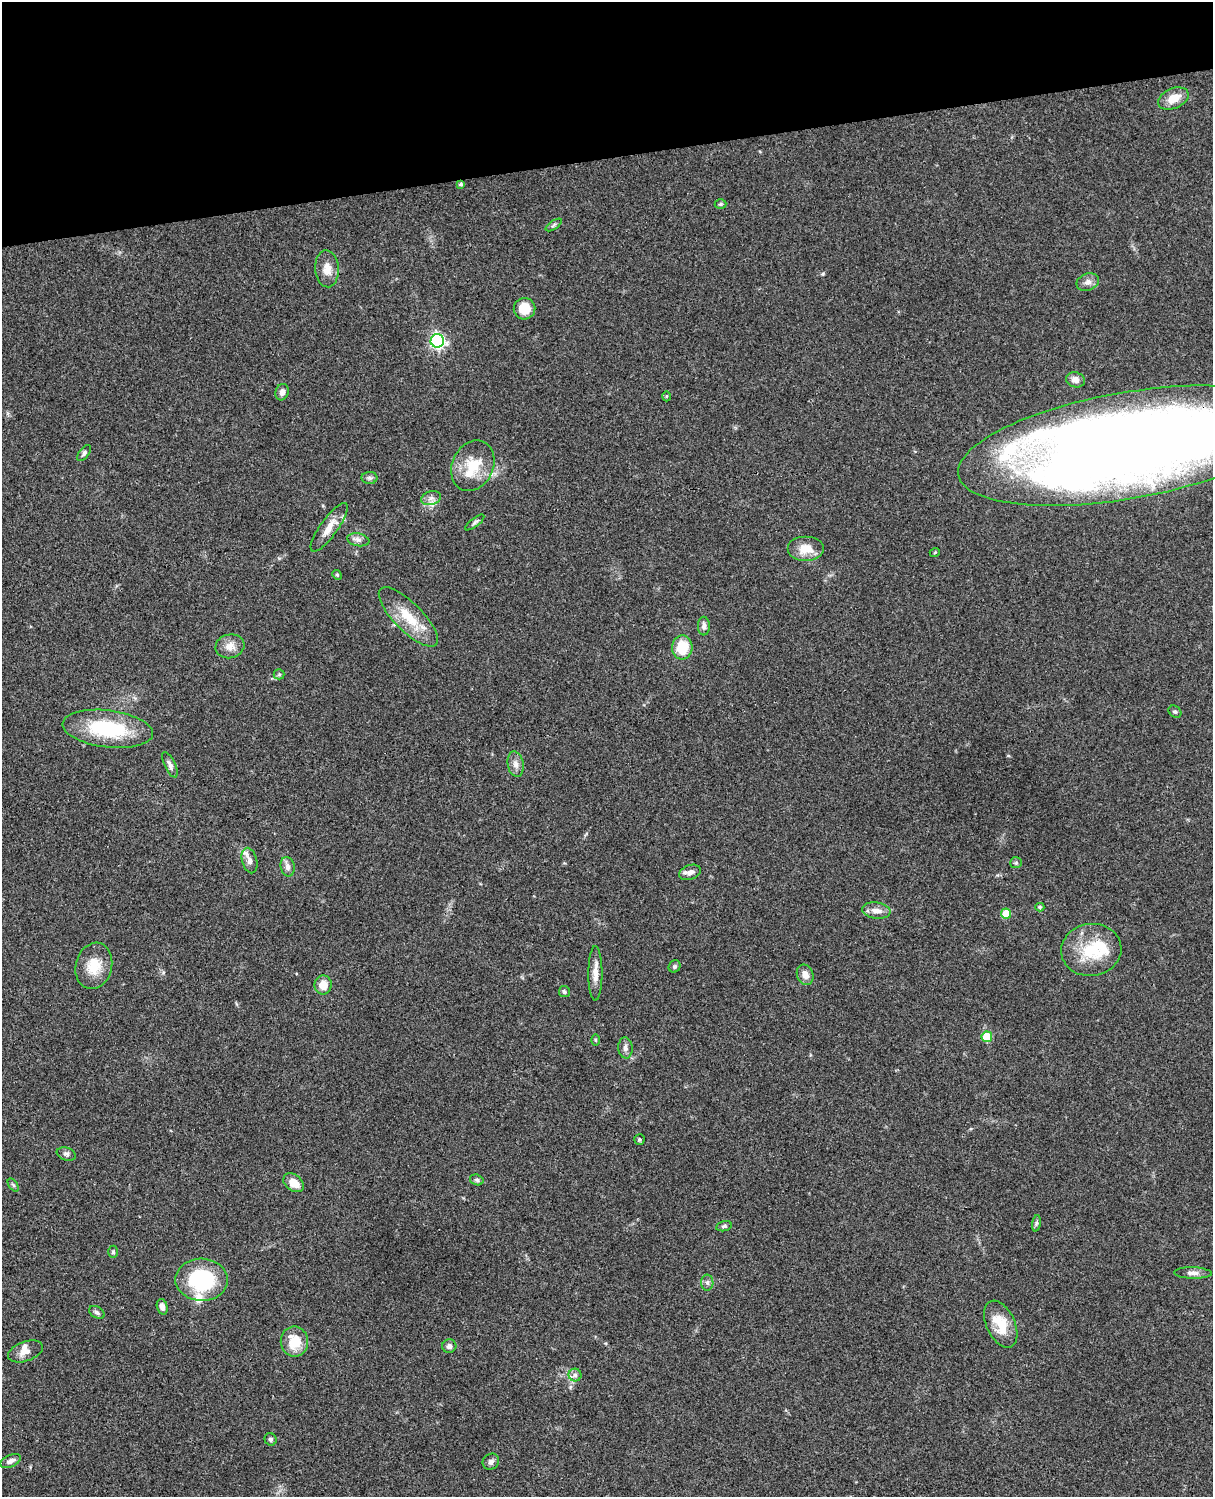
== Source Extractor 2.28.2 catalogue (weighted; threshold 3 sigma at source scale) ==
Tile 3 of 4 x 3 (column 3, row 1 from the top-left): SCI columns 2545-3755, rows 3266-4760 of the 5086 x 4923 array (HDU 1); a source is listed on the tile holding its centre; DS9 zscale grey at full resolution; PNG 1215 x 1499 px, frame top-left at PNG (2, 2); each listed source drawn as its Kron ellipse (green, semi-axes under 4 px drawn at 4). Shown black and unused: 10% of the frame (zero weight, under 3 of 4 exposures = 6% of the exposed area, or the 3 px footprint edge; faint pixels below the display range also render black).
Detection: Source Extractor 2.28.2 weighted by HDU 2 'WHT'; one run over the whole footprint, this tile lists its part. Background 0.0761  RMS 0.0059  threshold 0.0264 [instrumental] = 3 sigma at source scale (4.5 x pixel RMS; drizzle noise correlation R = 1.50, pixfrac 1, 0.05/0.05 arcsec/px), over >= 5 px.
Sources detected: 75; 1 inside a brighter object's white glare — neither listed nor drawn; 5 inside a brighter listed object's ellipse — not listed separately; the other 69 listed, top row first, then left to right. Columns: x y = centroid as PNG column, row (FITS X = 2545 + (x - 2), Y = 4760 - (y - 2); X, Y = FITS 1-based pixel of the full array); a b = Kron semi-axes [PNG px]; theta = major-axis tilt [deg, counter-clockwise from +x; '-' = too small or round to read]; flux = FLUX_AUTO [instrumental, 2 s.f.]
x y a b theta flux
1173 98 16 10 23 8.3
461 184 3 3 - 1.1
720 204 6 5 - 0.89
554 225 9 3 34 1
327 269 18 12 -86 6.6
1088 282 11 8 22 3.1
524 309 11 10 - 11
437 341 7 6 - 140
1075 380 9 7 -16 3.3
282 392 8 6 71 2.6
667 396 5 3 - 0.58
1126 446 171 53 10 1100
84 453 9 5 52 1.5
473 466 26 20 64 17
370 478 8 6 -1 1.5
431 498 10 7 16 2.7
475 522 11 4 37 1.3
329 527 29 8 54 8
358 540 11 6 -11 2.4
806 549 18 12 0 9.7
935 552 5 3 - 0.53
337 575 5 4 - 0.67
408 617 39 14 -45 18
704 626 9 6 -88 2.2
230 646 14 12 15 5.5
682 647 12 10 85 16
279 674 5 5 - 0.8
1175 712 7 5 -41 1.1
108 729 45 18 -7 42
516 764 13 8 -79 3.5
170 765 14 5 -64 2.1
250 861 13 7 -75 3
1016 863 6 5 - 1
288 867 10 7 -78 2.7
690 872 11 7 20 3.1
1040 907 4 4 - 0.82
876 911 14 8 -7 4.5
1006 913 5 5 - 13
1091 950 30 26 8 27
94 966 23 18 76 14
675 966 6 5 - 1.2
595 973 27 7 90 5.8
805 975 10 8 -68 4.2
323 985 9 8 - 6.5
564 992 5 5 - 1
987 1037 5 5 - 17
595 1040 6 4 -89 0.73
625 1048 10 7 -86 2.6
639 1139 5 5 - 0.94
66 1154 10 6 -19 1.7
477 1180 7 5 -17 1.2
294 1183 11 8 -38 6.9
13 1185 7 4 -53 0.89
1036 1223 8 4 82 1
724 1226 8 5 12 1.3
113 1252 6 5 - 0.93
1193 1273 18 5 -1 3.1
202 1280 26 21 -2 47
707 1283 8 6 -89 1.7
162 1307 8 5 -74 2.7
97 1312 8 5 -32 1.4
1001 1324 25 14 -65 15
294 1342 15 13 -82 13
449 1346 7 6 - 2.4
25 1351 18 9 20 4.8
575 1375 6 6 - 1.8
271 1439 6 6 - 1.4
10 1461 11 6 24 2.4
491 1462 9 7 38 2
Overlapping masked pixels (flux is a lower limit): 1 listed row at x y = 1126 446
Isophote crosses this tile's border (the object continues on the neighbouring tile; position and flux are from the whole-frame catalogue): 1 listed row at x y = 1126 446